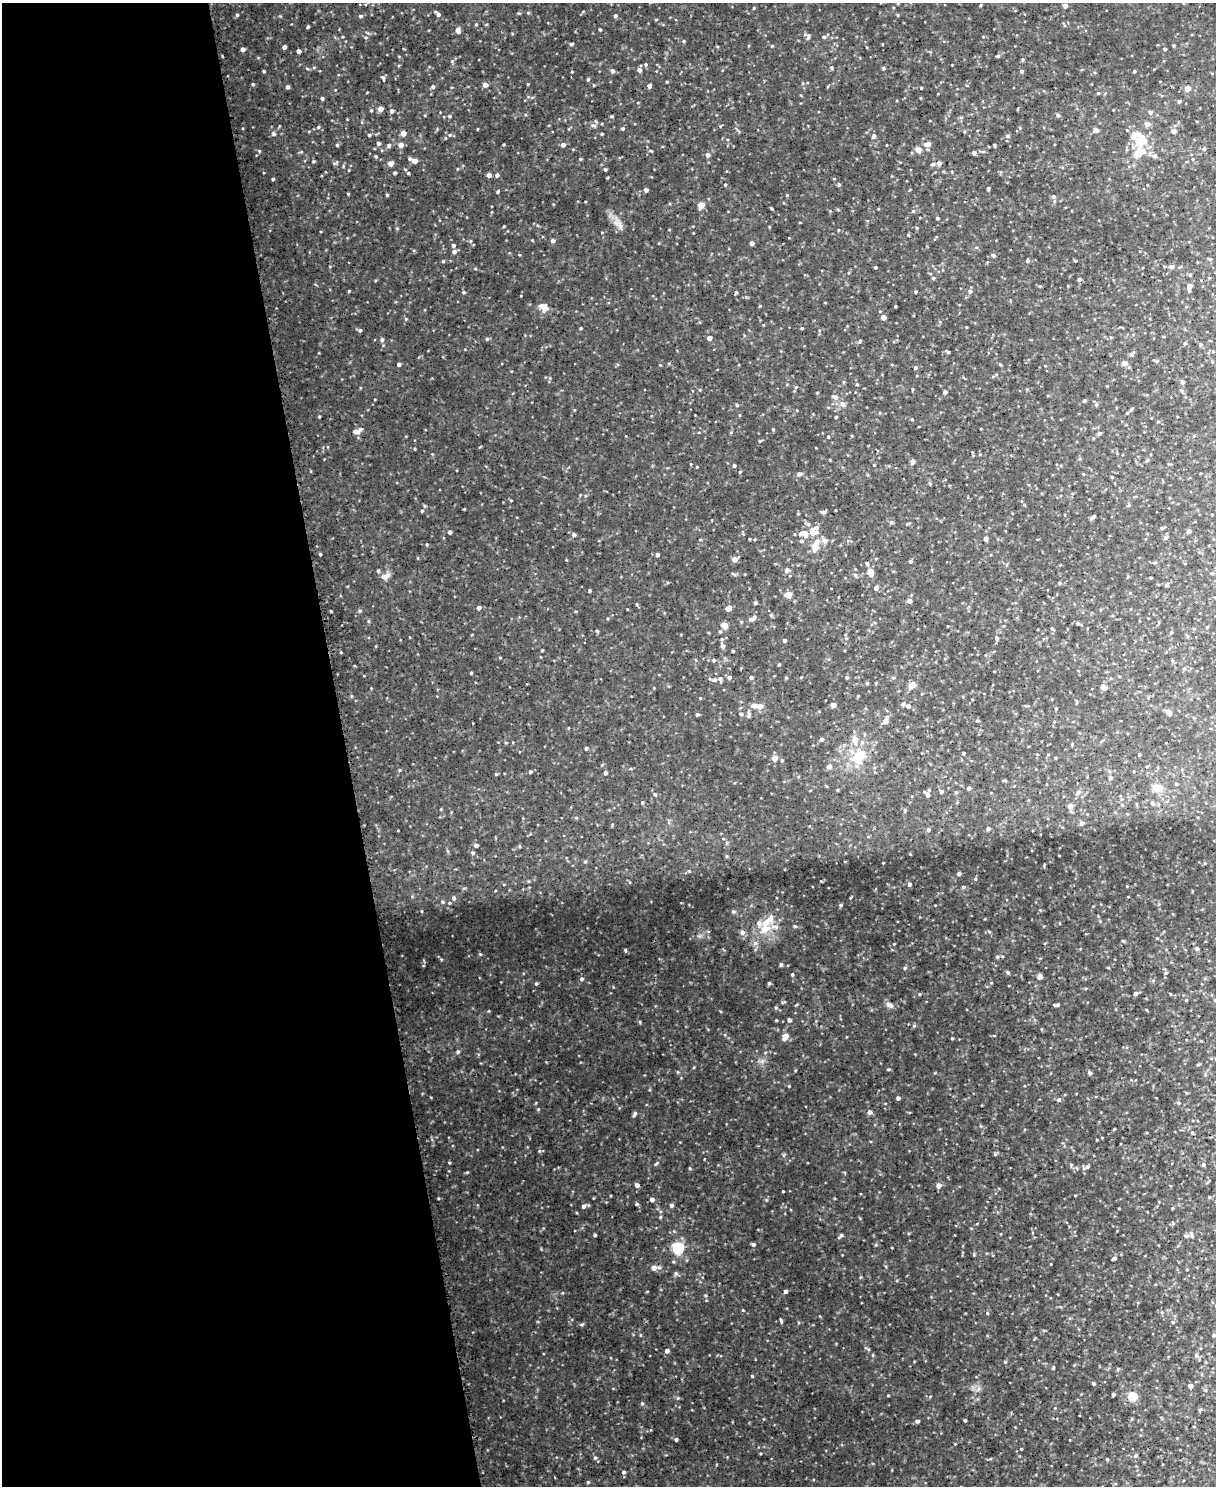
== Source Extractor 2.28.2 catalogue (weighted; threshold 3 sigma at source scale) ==
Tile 5 of 4 x 3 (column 1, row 2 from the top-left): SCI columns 1-1214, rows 1622-3105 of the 4862 x 4845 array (HDU 1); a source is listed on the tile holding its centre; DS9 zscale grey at full resolution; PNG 1218 x 1488 px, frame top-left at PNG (2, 3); no overlay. Shown black and unused: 28% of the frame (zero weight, under 3 of 5 exposures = <1% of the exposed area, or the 3 px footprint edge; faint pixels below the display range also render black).
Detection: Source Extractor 2.28.2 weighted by HDU 2 'WHT'; one run over the whole footprint, this tile lists its part. Background 0.0819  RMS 0.015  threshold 0.0694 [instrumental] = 3 sigma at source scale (4.5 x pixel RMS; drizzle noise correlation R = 1.50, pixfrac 1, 0.05/0.05 arcsec/px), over >= 5 px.
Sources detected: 289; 1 inside a brighter object's white glare — not listed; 5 inside a brighter listed object's ellipse — not listed separately; the other 283 listed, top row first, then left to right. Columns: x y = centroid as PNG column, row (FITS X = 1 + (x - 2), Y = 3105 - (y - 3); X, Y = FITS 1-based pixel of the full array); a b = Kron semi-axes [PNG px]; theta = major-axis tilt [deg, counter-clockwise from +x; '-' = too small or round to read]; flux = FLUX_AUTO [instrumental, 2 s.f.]
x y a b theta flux
1065 6 4 4 - 6.4
438 14 6 4 -45 3.5
237 15 4 4 - 1.8
360 16 5 4 - 1.9
615 16 4 4 - 2.5
308 26 3 3 - 1.5
600 29 3 2 - 1.4
458 30 6 4 -77 5.1
808 36 8 3 70 2
824 37 5 4 - 2.1
683 41 4 3 - 1.4
571 44 4 3 - 1.6
284 47 4 3 - 4.2
243 49 4 4 - 5
1165 49 3 3 - 1.8
299 51 4 3 - 4.8
831 68 4 4 - 1.7
883 68 3 3 - 1.9
639 70 4 4 - 4.6
264 71 3 3 - 1.4
612 71 4 4 - 3.8
1021 71 4 4 - 1.9
1134 71 3 3 - 1.5
383 77 6 4 -46 2.2
253 84 4 3 - 1.4
485 85 4 4 - 6
649 86 4 4 - 5.7
288 87 4 4 - 3
433 87 4 4 - 2.4
921 88 3 3 - 1.3
1187 88 4 4 - 13
1098 93 4 3 - 1.3
322 98 4 3 - 1.9
1179 101 4 4 - 1.6
380 109 4 4 - 10
371 110 4 3 - 1.3
391 111 4 4 - 3.5
1150 112 4 4 - 2.2
1058 115 4 4 - 2.3
449 116 4 3 - 1.6
611 116 5 3 - 1.3
1147 124 5 5 - 5
318 127 4 4 - 1.7
1096 130 4 4 - 5.3
1174 131 4 4 - 5.8
403 133 4 4 - 9.6
274 134 6 4 -89 1.7
369 135 3 3 - 1.8
874 136 5 4 - 3.2
1007 136 5 4 - 2
1141 141 16 11 -2 22
378 143 4 4 - 2.6
928 144 5 4 - 9.4
337 145 4 3 - 1.4
401 145 4 4 - 7.3
563 145 4 4 - 4.3
389 146 6 4 68 2.2
1204 149 5 4 - 1.9
918 150 4 4 - 12
974 153 4 4 - 3.9
1138 153 9 6 41 25
707 155 4 4 - 3.6
376 156 4 3 - 1.3
1155 156 6 5 - 3.4
415 161 5 5 - 8.4
390 163 4 4 - 9.2
939 163 4 4 - 5.4
605 169 4 3 - 1.6
395 173 4 3 - 1.8
489 175 4 4 - 6.4
497 175 4 4 - 2.5
273 179 4 3 - 1.3
988 188 4 3 - 1.8
646 190 4 4 - 3.7
497 192 4 3 - 1.4
387 195 3 3 - 1.4
1054 196 5 3 - 1.6
701 205 4 4 - 18
913 211 4 4 - 1.1
937 218 3 3 - 1.6
553 241 4 4 - 3.8
751 243 4 3 - 4.7
453 245 4 4 - 2.5
454 252 5 4 - 4
993 255 4 4 - 2.3
1210 259 5 4 - 1.8
443 261 3 3 - 1.4
875 267 3 3 - 1.6
1171 267 5 4 - 4.1
1190 275 4 4 - 1.6
933 278 4 4 - 1.8
1079 279 4 4 - 2.2
1189 287 6 4 86 8.3
970 291 5 5 - 3
736 292 4 3 - 1.5
916 292 3 3 - 1.5
542 306 10 7 -19 6.3
883 317 4 4 - 8.9
581 328 4 2 - 1.2
802 328 3 3 - 1.3
360 330 4 4 - 1.7
709 338 4 4 - 6.4
487 339 4 4 - 1.7
382 340 5 4 - 2.4
948 352 4 3 - 1.6
1131 354 5 4 - 2.2
1157 361 5 4 - 1.8
1124 363 4 4 - 9.7
399 364 3 3 - 3
915 368 4 3 - 1.4
1182 382 4 4 - 3.9
796 387 4 4 - 1.3
945 392 3 3 - 3.2
835 397 7 5 -16 4.3
1084 400 3 3 - 1.9
842 404 6 6 - 4.4
836 417 3 3 - 1.4
1158 422 4 3 - 1.1
773 429 4 2 - 1
356 432 7 5 -13 4.4
1099 433 4 4 - 2.6
828 436 4 2 - 1.2
760 441 4 4 - 1.4
912 461 4 3 - 5.2
874 465 3 3 - 0.98
734 466 4 3 - 2.1
799 474 5 4 - 3.5
422 511 4 3 - 1.7
823 512 5 4 - 2.5
1094 516 4 4 - 2.5
891 522 5 3 - 1.7
1162 528 4 4 - 1.7
1189 531 4 3 - 5
450 532 4 3 - 3.4
813 532 12 9 -12 13
574 535 5 4 - 2.5
1165 538 5 5 - 2.5
749 539 3 2 - 1.1
986 539 4 3 - 4.1
801 541 5 4 - 2.1
824 541 5 5 - 6.5
815 547 12 7 73 14
320 554 3 3 - 1.7
657 555 4 4 - 3.3
735 559 4 4 - 8.4
867 564 4 3 - 2
786 570 6 5 - 3.3
378 571 4 4 - 1.8
871 573 9 6 -86 8.2
387 575 8 7 - 6.5
855 575 5 3 - 1.7
1059 583 4 3 - 1.5
876 588 4 4 - 3.1
589 591 3 3 - 2.2
788 595 4 4 - 17
909 601 4 4 - 5.2
755 603 4 3 - 2.2
479 608 4 4 - 3.4
728 608 6 4 29 5.4
752 619 12 5 32 3.9
724 626 4 4 - 15
720 631 4 4 - 1.6
997 638 4 4 - 2.8
784 640 3 3 - 3.1
723 646 5 4 - 3.9
542 650 3 2 - 1.2
733 651 3 2 - 1.6
714 660 4 4 - 2.2
729 677 5 4 - 2.6
846 677 4 4 - 1.6
751 678 4 4 - 3
714 680 5 5 - 3.5
867 683 4 3 - 1.5
911 685 5 5 - 12
1103 687 4 4 - 12
754 705 6 4 2 6.4
833 705 4 4 - 10
760 706 5 5 - 7.7
908 706 5 5 - 4.5
1169 712 5 5 - 5.2
741 714 4 3 - 1.7
697 715 4 4 - 1.9
749 715 8 4 81 2.4
885 721 6 4 71 7.6
822 739 4 4 - 3
855 740 12 7 83 9.1
586 748 4 3 - 2.1
963 753 3 3 - 2.2
1139 754 4 3 - 1.4
775 758 5 5 - 8.5
858 759 12 7 -75 23
829 766 5 5 - 4.4
399 770 4 3 - 1.4
530 772 3 3 - 2.1
605 773 3 3 - 2.9
1110 778 4 4 - 2.8
1176 784 4 3 - 1.3
969 788 4 4 - 3.4
1158 788 5 4 - 33
941 792 4 4 - 2.6
1078 792 6 5 - 3.1
655 794 5 3 - 1.3
927 795 5 5 - 3.7
642 803 3 3 - 1.5
1152 803 5 4 - 2.3
1070 806 5 5 - 7.2
1082 823 5 4 - 4.5
988 829 4 3 - 2.3
928 830 4 4 - 2.1
476 845 4 4 - 3.2
473 853 4 4 - 1.8
959 874 3 3 - 2.8
975 879 4 3 - 1.4
909 884 4 4 - 3.2
963 887 4 4 - 2.1
454 898 4 4 - 3.1
841 905 4 4 - 1.8
733 911 5 3 - 1.8
766 922 21 7 46 19
795 926 4 4 - 1.7
775 927 11 5 -8 4.9
742 932 5 5 - 4.7
1197 948 5 3 - 1.6
997 957 4 4 - 1.9
781 964 4 3 - 2.2
905 968 4 4 - 1.8
1008 972 4 4 - 1.9
1166 973 4 3 - 1.4
792 974 4 3 - 1.5
1040 976 6 5 - 3.5
582 979 4 3 - 2.4
769 983 4 4 - 1.7
536 984 5 3 - 1.4
1135 994 5 4 - 3.2
890 1005 10 5 -25 4.5
1057 1005 5 4 - 2.4
776 1008 4 3 - 1.5
789 1020 4 3 - 2.7
785 1037 7 5 60 11
952 1038 4 3 - 1.1
458 1052 5 4 - 1.9
1090 1073 5 4 - 2.4
898 1098 3 3 - 3.4
1059 1100 5 4 - 2.6
1179 1103 4 4 - 1.6
870 1112 4 4 - 5.4
635 1114 7 4 57 2.3
1203 1164 5 4 - 1.8
1087 1167 5 4 - 2.7
637 1185 4 4 - 4.8
938 1186 4 4 - 6.8
783 1191 3 2 - 1.1
652 1199 4 4 - 4.1
637 1204 4 4 - 1.8
671 1205 5 4 - 2.5
583 1206 5 5 - 2.8
1172 1208 3 3 - 1.2
595 1235 4 3 - 1.9
841 1235 5 5 - 2.6
753 1244 4 4 - 2.4
678 1248 5 5 - 140
1114 1258 5 3 - 2.1
654 1268 5 5 - 7.8
786 1291 4 4 - 3.1
987 1313 4 3 - 1.2
781 1320 8 2 -69 1.5
1172 1322 4 3 - 1.5
1214 1335 5 4 - 1.8
667 1351 4 4 - 4.2
1196 1355 5 4 - 1.8
1117 1369 4 3 - 1.2
1093 1384 3 3 - 1.8
1190 1385 4 3 - 4.2
1113 1394 3 3 - 2.2
1132 1397 11 10 - 14
642 1403 4 4 - 1.6
1200 1409 5 3 - 1.3
965 1420 3 3 - 1.8
917 1421 4 4 - 2.2
676 1439 4 3 - 2
595 1458 5 3 - 1.6
1107 1459 4 3 - 1.3
623 1472 4 3 - 2.4
Unlisted compact peaks at least as high as the median listed source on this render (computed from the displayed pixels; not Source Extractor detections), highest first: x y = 538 1109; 480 954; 678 1398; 582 1324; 789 1086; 421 911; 656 1164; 676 1273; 349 291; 467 1172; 888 1395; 319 417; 449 1162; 259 151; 743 1310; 588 79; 471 673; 919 994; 1005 1362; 450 135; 888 1069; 995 1154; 539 1151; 821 881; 360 611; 313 161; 667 82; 876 1245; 620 226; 452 61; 528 84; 602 134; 690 1169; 406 319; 772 46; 341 652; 504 226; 839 184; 562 1293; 408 173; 607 178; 580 159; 623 129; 442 902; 476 24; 593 125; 528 13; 861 1277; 760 306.